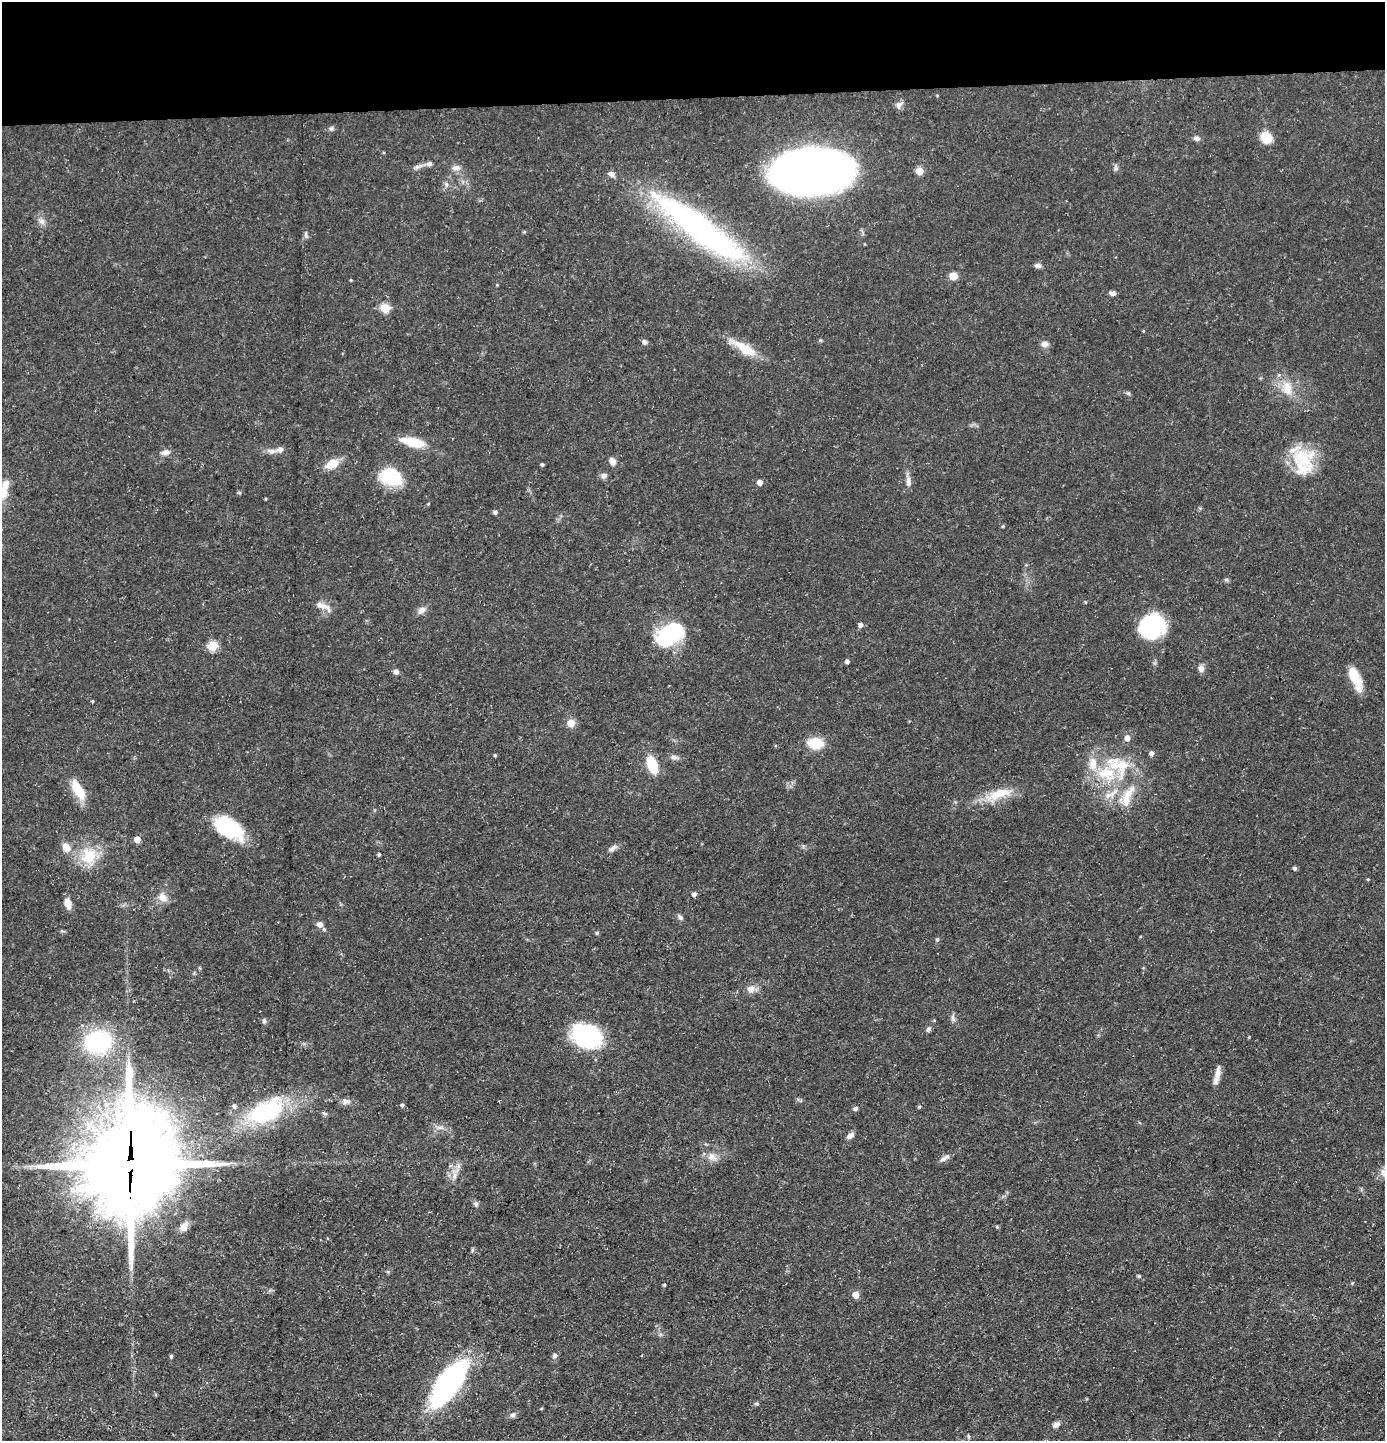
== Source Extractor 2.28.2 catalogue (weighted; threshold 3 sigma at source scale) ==
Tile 2 of 3 x 3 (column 2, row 1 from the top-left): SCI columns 1456-2838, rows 2879-4317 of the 4292 x 4317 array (HDU 1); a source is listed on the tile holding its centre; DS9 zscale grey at full resolution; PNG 1387 x 1443 px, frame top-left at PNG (2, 2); no overlay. Shown black and unused: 7% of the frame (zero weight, under 3 of 5 exposures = <1% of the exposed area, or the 3 px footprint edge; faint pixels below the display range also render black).
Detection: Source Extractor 2.28.2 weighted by HDU 2 'WHT'; one run over the whole footprint, this tile lists its part. Background 0.0975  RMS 0.0046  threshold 0.0207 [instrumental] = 3 sigma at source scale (4.5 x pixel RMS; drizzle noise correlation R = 1.50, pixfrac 1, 0.05/0.05 arcsec/px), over >= 5 px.
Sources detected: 119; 1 inside a brighter object's white glare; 1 long thin detection or spike segment (spike, bleed or trail) — not listed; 9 inside a brighter listed object's ellipse — not listed separately; the other 108 listed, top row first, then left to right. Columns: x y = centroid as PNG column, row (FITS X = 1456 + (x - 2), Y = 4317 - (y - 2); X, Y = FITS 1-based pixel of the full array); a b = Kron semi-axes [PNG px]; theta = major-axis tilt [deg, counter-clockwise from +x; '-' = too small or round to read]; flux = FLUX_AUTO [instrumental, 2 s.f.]
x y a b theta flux
899 105 11 7 56 2
331 128 7 5 67 0.93
1197 138 8 6 -17 1.5
1266 138 10 9 - 10
429 164 8 6 11 1.3
455 168 12 6 12 2
1116 168 6 6 - 0.99
919 171 5 5 - 9.8
811 172 57 32 3 390
446 184 7 6 - 1.3
42 221 10 8 -61 2.3
699 228 117 25 -37 130
524 232 5 3 - 0.48
306 235 11 4 -85 1.1
1038 266 8 6 -8 1.6
953 276 5 5 - 9.9
351 280 3 3 - 0.37
1112 293 10 5 -10 1.4
385 308 5 5 - 20
1143 331 3 3 - 0.43
645 342 5 5 - 1.5
1044 344 8 7 - 2.4
744 348 34 10 -32 12
1287 388 22 13 -75 8.7
1128 393 7 4 -18 0.71
413 442 29 10 -13 12
271 451 10 7 -3 2.4
166 452 12 7 14 2.3
1303 459 34 25 -37 22
612 461 9 7 -69 2.6
332 464 13 8 28 9.4
542 465 4 4 - 0.76
604 476 7 6 - 1.8
391 477 23 16 -19 23
908 481 14 7 -88 2.5
759 482 5 4 - 3.4
3 491 19 11 89 6.5
266 499 4 3 - 0.41
428 504 4 3 - 0.41
495 512 5 5 - 1.2
1003 526 4 4 - 0.53
1226 580 7 4 -1 0.72
323 606 23 8 -32 4.1
421 610 13 8 43 2.5
860 625 5 5 - 1.6
1152 626 25 23 18 39
670 635 26 18 35 44
213 646 5 5 - 22
847 662 4 4 - 1.2
1201 668 8 7 - 2.4
396 672 6 5 - 1.6
1355 677 27 10 -67 11
92 701 4 3 - 0.44
571 723 5 5 - 9.9
816 743 15 10 0 12
1151 753 5 5 - 1.7
495 755 4 4 - 0.5
674 757 11 6 -9 1.8
652 765 12 7 -69 21
1120 766 35 30 -34 28
78 790 26 10 -60 11
1000 793 35 12 17 12
229 828 35 19 -34 28
137 839 5 5 - 4.5
66 847 13 10 -47 4.1
612 849 11 6 34 1.9
379 854 4 3 - 0.71
89 856 25 21 87 15
1295 868 4 4 - 1.1
694 894 5 4 - 1.5
162 897 13 11 -53 3.8
68 904 11 7 -75 4.5
680 917 8 5 -53 1.2
320 924 7 6 - 2.4
597 933 4 4 - 0.77
937 939 5 4 - 0.73
751 989 10 9 - 3.3
953 1018 11 5 -71 1.5
264 1021 7 5 81 0.89
929 1029 7 5 64 1.3
587 1036 21 16 -21 67
1249 1037 3 3 - 0.4
98 1042 22 18 9 56
1217 1073 21 7 77 3.6
346 1101 12 8 4 2.1
402 1105 4 4 - 0.99
919 1107 5 3 - 0.47
855 1108 6 5 - 1.1
266 1111 51 26 30 45
440 1127 7 5 1 1.3
850 1135 8 6 35 2.3
712 1157 14 10 -37 3.6
944 1158 15 5 32 2
130 1165 32 28 77 7600
1383 1172 10 6 -30 2
454 1176 10 6 77 2.3
476 1203 7 5 -70 1
184 1226 13 9 50 3.1
997 1227 5 4 - 0.5
1139 1276 4 4 - 0.68
664 1285 4 3 - 0.56
855 1295 5 5 - 6.7
555 1355 6 6 - 1.2
171 1356 5 4 - 0.66
447 1384 48 19 55 96
513 1415 8 6 24 1.5
1056 1424 9 7 34 2
968 1436 6 4 -71 0.56
Overlapping masked pixels (flux is a lower limit): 1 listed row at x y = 130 1165
Isophote crosses this tile's border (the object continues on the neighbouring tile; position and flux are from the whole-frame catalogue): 2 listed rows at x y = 3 491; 1383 1172